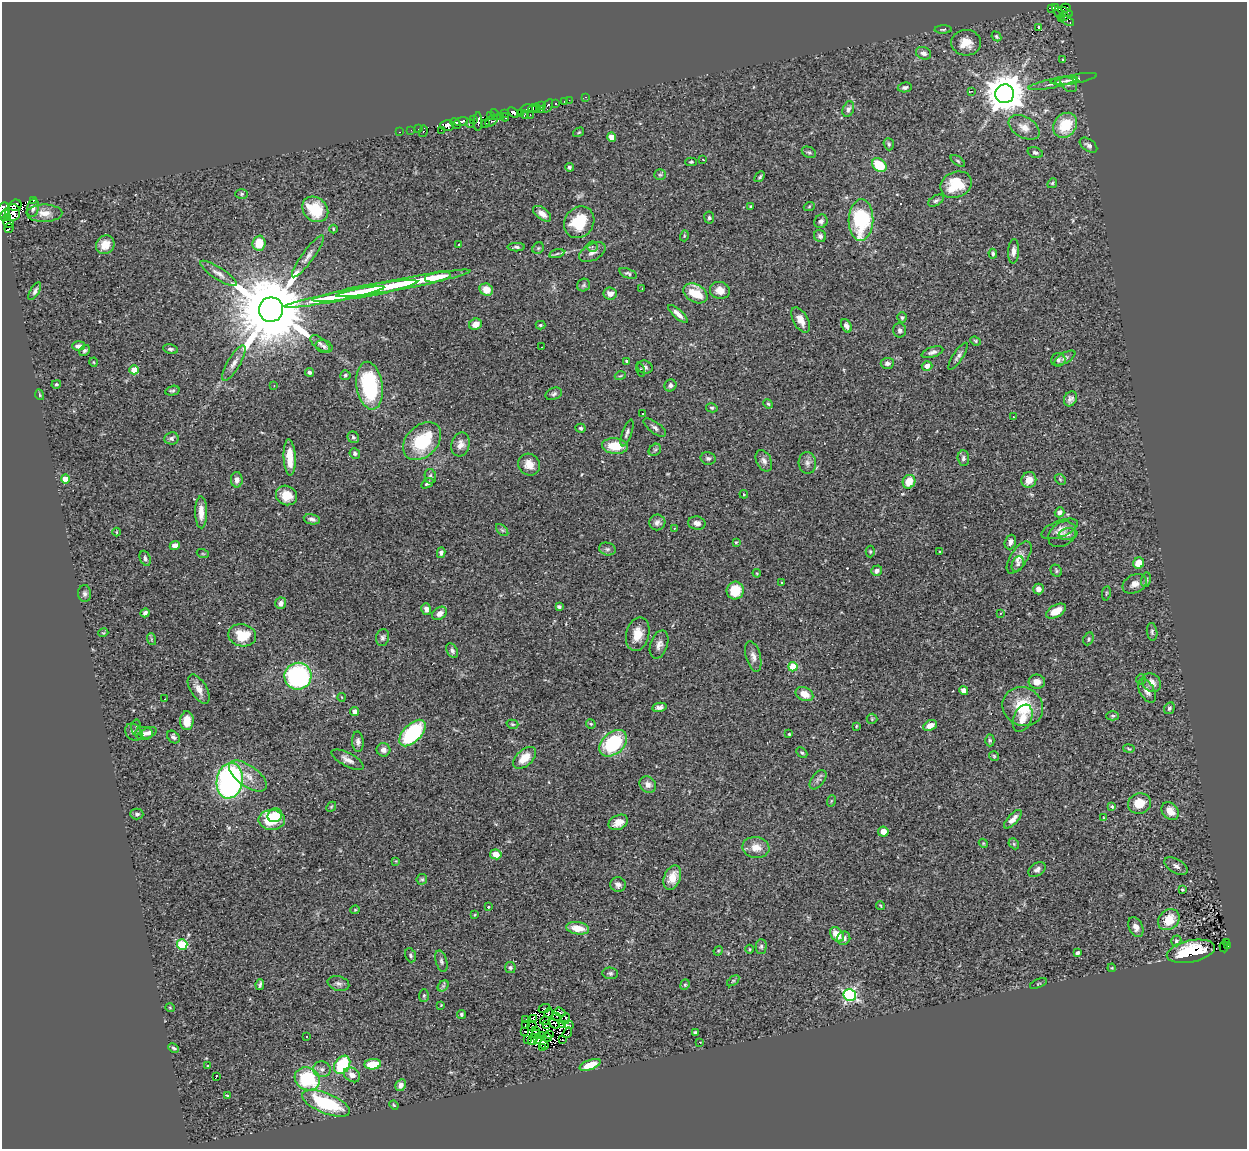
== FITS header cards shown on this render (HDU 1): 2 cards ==
NAXIS1  =                 1245
NAXIS2  =                 1147

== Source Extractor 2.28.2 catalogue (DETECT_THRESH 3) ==
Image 1245 x 1147 px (HDU 1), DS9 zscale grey, 1 PNG px = 1 image px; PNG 1249 x 1151 px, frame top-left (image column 1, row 1147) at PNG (2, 2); each listed source drawn as its Kron ellipse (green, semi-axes under 4 px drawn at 4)
Background 0.406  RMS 0.045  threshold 0.135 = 3 sigma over >= 5 px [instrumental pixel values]
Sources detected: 395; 16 with non-positive FLUX_AUTO (blend fragments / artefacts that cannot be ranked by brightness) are neither listed nor drawn; the other 379 listed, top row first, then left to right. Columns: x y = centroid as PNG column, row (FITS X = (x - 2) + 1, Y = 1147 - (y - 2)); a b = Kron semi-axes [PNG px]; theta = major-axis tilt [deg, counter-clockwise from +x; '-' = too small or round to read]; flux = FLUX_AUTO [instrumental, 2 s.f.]
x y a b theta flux
1056 7 3 2 - 17
1051 8 3 3 - 52
1066 8 5 3 - 18
1065 12 8 3 -23 8.6
1059 13 6 3 -74 12
1065 16 3 3 - 27
1061 18 3 2 - 6.3
1067 21 7 4 -29 28
1038 28 3 3 - 46
943 29 8 3 1 4.6
996 36 5 4 - 4.7
966 43 15 13 -3 48
923 53 8 6 -20 12
1063 60 3 2 - 2.6
1076 79 21 4 10 13
1064 81 14 4 3 8.8
1053 83 25 4 12 18
1068 84 9 6 -42 9.5
905 87 7 5 8 8.7
971 91 4 2 - 3.7
1005 94 9 9 - 8600
586 97 3 2 - 6.7
569 100 2 2 - 4.6
565 102 3 3 - 20
555 104 3 3 - 17
542 106 2 2 - 2.3
548 106 7 4 61 65
536 108 4 2 - 36
527 109 6 3 12 54
532 109 4 2 - 15
848 109 8 5 69 10
541 110 2 2 - 11
513 112 6 3 -42 48
504 113 4 2 - 2.8
520 113 3 3 - 60
525 114 4 2 - 8.8
490 115 3 2 - 14
495 115 6 4 -51 22
530 115 3 2 - 2.9
501 117 4 3 - 28
505 117 4 3 - 62
474 119 4 3 - 18
461 121 7 4 15 270
491 121 7 4 39 70
478 122 9 3 -89 160
470 123 4 3 - 25
486 123 2 2 - 5.8
456 124 6 3 -46 64
447 125 7 5 -1 170
1065 125 13 11 53 99
1024 127 17 10 -31 32
418 129 2 2 - 8.6
411 130 3 2 - 3.5
441 130 2 2 - 2.2
423 131 6 3 75 38
400 132 3 2 - 6.2
579 132 6 3 31 3.5
612 137 4 4 - 43
889 144 6 5 - 5.1
1088 145 10 6 -37 9.3
809 152 7 5 -26 6
1035 153 8 5 -18 7.3
703 159 3 2 - 14
958 161 8 4 -36 5.1
691 162 5 4 - 4
879 165 8 6 -41 90
569 167 4 4 - 5.1
660 175 6 5 - 5.2
760 177 6 4 46 5.1
1052 183 5 4 - 4.2
956 185 16 12 23 110
242 194 6 5 - 5.9
33 200 3 2 - 37
936 201 8 5 31 6.2
15 205 6 5 - 150
751 206 3 3 - 3.8
809 207 6 3 21 2.9
33 208 9 6 76 9.9
315 209 14 11 -42 110
3 210 8 5 78 160
13 213 8 7 - 300
44 213 18 9 0 29
542 214 10 5 -38 22
5 215 6 4 63 340
8 218 4 2 - 53
709 218 6 5 - 5
861 220 21 12 89 260
821 221 7 6 - 8
579 222 16 14 54 120
8 223 5 3 - 1.9
9 228 5 3 - 84
333 229 4 3 - 3
684 236 5 3 - 3.1
820 236 6 6 - 9
259 243 7 6 - 56
458 244 3 3 - 16
105 245 10 8 46 37
516 247 9 4 0 7.2
592 247 5 5 - 4.9
538 248 6 5 - 4.8
1013 251 12 5 85 16
592 252 14 8 28 18
557 254 7 3 14 4.8
993 254 5 4 - 5.8
308 256 25 6 54 19
218 273 21 6 -33 19
628 273 9 4 -20 5.9
438 277 13 5 11 47
404 283 68 5 11 300
584 285 7 6 - 5.6
642 288 2 2 - 1.9
486 290 7 6 - 44
720 290 10 8 -15 28
35 291 10 4 60 8.9
365 291 53 5 10 210
695 293 13 8 -30 77
610 294 6 6 - 19
334 297 51 4 11 200
271 310 12 12 - 49000
678 314 12 4 -43 17
902 317 5 4 - 5.5
801 320 14 7 -60 29
475 324 6 5 - 27
540 325 5 4 - 4.2
846 326 7 4 -60 10
900 330 7 6 - 9.5
975 341 5 4 - 3.8
320 343 11 5 -37 11
78 346 6 4 5 16
324 346 9 6 -17 9.7
541 347 2 2 - 1.7
170 349 7 5 -9 6.5
85 351 6 5 - 5.9
932 352 11 5 18 12
958 356 15 5 57 11
1065 358 12 5 31 8.5
1058 360 7 7 - 8.1
627 361 3 3 - 6.1
94 362 4 3 - 2.5
234 363 20 6 60 21
887 363 6 5 - 10
927 366 5 5 - 16
645 367 8 6 -19 7.7
134 370 4 4 - 65
641 370 7 4 -78 3.7
309 372 4 3 - 6.7
345 375 5 5 - 5.9
620 376 5 3 - 2.9
56 384 5 4 - 4.2
274 385 2 2 - 1.9
670 385 6 5 - 10
370 386 24 13 -81 250
172 391 7 4 15 5.6
554 394 8 6 23 7.6
40 395 5 3 - 3
1070 399 8 6 59 11
768 404 5 4 - 4.1
712 408 6 4 -14 4.7
642 413 3 2 - 3.1
1013 417 3 2 - 2.6
581 428 5 4 - 4.9
655 428 13 5 -36 11
627 433 14 4 71 9.1
353 437 6 5 - 5.9
171 438 7 6 - 8
422 441 22 15 45 170
461 444 12 9 74 21
615 446 13 8 -4 69
655 450 7 5 42 6.1
355 453 5 5 - 7.5
290 457 18 6 -87 55
708 458 7 6 - 7.4
963 458 8 6 -86 8.2
764 461 11 7 -63 13
807 463 11 9 -86 14
529 465 11 10 - 30
430 476 7 5 -79 7.7
65 479 4 4 - 61
1060 479 6 4 -45 4.7
237 480 8 6 -88 14
1029 480 8 7 - 34
909 482 7 6 - 54
427 483 6 4 34 8.1
744 494 4 3 - 2.3
286 495 11 9 -26 43
201 512 16 6 -89 32
1060 512 5 4 - 12
312 519 8 5 -12 9.2
657 522 8 8 - 12
697 523 9 6 -11 15
674 528 3 2 - 5.3
1060 529 19 8 21 21
502 530 7 4 -44 5.2
117 532 4 3 - 2.8
1062 534 15 11 36 22
1068 534 9 6 7 9.7
736 542 3 2 - 2.8
1010 542 7 5 70 12
175 545 5 4 - 16
607 549 8 6 -14 8.9
870 551 6 4 -89 4
940 552 3 3 - 3
441 553 5 4 - 10
203 554 6 4 -19 3.3
1019 557 18 8 56 24
145 558 8 5 -69 7.7
1139 563 6 5 - 39
1018 564 8 5 66 7.8
877 571 5 5 - 11
1056 571 6 5 - 5.1
757 573 4 3 - 2.6
1146 580 7 5 79 6
782 583 3 3 - 40
1135 584 13 9 25 20
1039 589 5 5 - 15
735 591 9 8 - 78
1106 593 7 3 82 3.7
85 594 8 6 -88 9.1
281 603 6 5 - 11
559 607 4 4 - 6.8
426 609 6 5 - 13
1056 611 11 6 30 37
145 613 4 4 - 8.9
439 613 8 6 37 17
1000 613 3 2 - 2.8
1152 632 9 5 -84 7.3
103 633 5 3 - 2.4
638 634 17 11 76 45
242 635 14 11 -11 94
383 638 8 6 77 8.9
151 639 6 3 -72 3.4
1088 639 7 5 65 4.9
659 644 14 8 70 19
452 650 8 5 -62 8.3
753 656 16 7 -75 18
793 667 5 4 - 130
298 676 13 13 - 430
1141 680 5 4 - 3.9
1037 682 8 7 - 26
1151 683 10 8 -43 21
199 689 16 8 -58 25
964 690 5 4 - 17
1147 691 13 7 -63 17
804 694 9 6 -26 39
341 697 4 3 - 2.1
165 699 3 2 - 2.1
659 707 7 4 10 11
1023 707 21 19 -31 110
1169 708 6 5 - 5.7
355 712 5 4 - 18
1113 716 6 4 0 5
1022 718 14 9 68 28
872 719 5 5 - 3.1
187 721 9 6 89 40
512 724 6 4 -15 4.3
591 724 5 4 - 4
856 726 3 2 - 2.7
930 726 7 5 26 31
136 727 8 5 88 6.1
134 732 9 7 -44 9.9
144 733 9 6 -1 12
149 733 8 5 24 9.4
412 733 16 9 46 310
789 734 3 3 - 4.3
173 737 7 5 -42 8
990 740 6 4 -88 4.6
358 742 10 5 -86 11
613 743 16 10 42 210
1129 748 6 3 -11 3.2
383 750 7 6 - 13
802 753 6 4 -46 5.2
994 756 5 5 - 3.8
524 758 14 8 41 44
348 760 18 6 -28 19
248 776 22 10 -36 40
818 780 11 6 52 9
230 781 18 13 80 770
648 785 9 7 -43 17
831 801 6 3 72 3.1
1139 804 11 10 - 49
331 807 6 4 45 3.5
1112 807 3 3 - 12
1170 811 10 7 -50 30
137 814 6 5 - 7.2
275 815 7 6 - 29
1104 818 4 3 - 2.9
1013 819 11 5 48 22
272 820 13 10 -1 120
618 822 10 7 24 32
883 832 5 5 - 26
983 843 5 3 - 2.8
1014 844 6 4 -47 4.4
756 847 13 10 -9 33
496 854 6 5 - 31
396 861 4 4 - 2.5
1176 866 12 7 -30 13
1037 870 9 6 34 11
672 877 12 8 69 47
422 879 5 5 - 5
618 885 7 7 - 12
1182 890 3 3 - 3.7
880 905 4 3 - 2.7
488 907 3 3 - 2.4
355 910 4 4 - 3.5
475 915 3 2 - 2.7
1169 920 12 9 41 58
1136 927 10 7 -65 16
578 928 11 6 -9 46
837 935 8 6 -52 46
844 938 7 6 - 13
1176 941 5 5 - 4.9
1227 942 3 2 - 3.2
182 944 5 5 - 200
761 946 7 5 90 6.8
1228 946 3 2 - 7.7
1224 947 6 2 -85 9.9
750 949 4 3 - 2.6
718 951 5 4 - 3.1
1191 951 24 11 12 130
1077 953 4 3 - 8.3
410 955 7 5 -71 5.9
441 961 11 5 -73 9.1
510 967 5 5 - 6.4
1112 968 4 3 - 2.8
610 973 8 5 -6 6.9
733 981 7 4 36 4.4
338 983 11 7 -16 11
1038 983 9 3 21 3.2
260 985 5 3 - 5.3
685 985 5 4 - 4.2
443 986 6 5 - 6.2
424 995 6 5 - 4.5
850 995 6 6 - 540
441 1005 4 3 - 2.4
170 1008 5 3 - 2.4
544 1009 6 3 21 15
560 1012 6 2 -21 2.3
548 1013 5 2 - 3.2
461 1014 4 4 - 6
557 1016 2 2 - 2.6
526 1019 4 2 - 5.1
533 1019 3 3 - 0.53
565 1019 6 2 69 13
545 1021 5 2 - 0.83
546 1024 4 2 - 6.6
554 1024 6 4 -37 1.1
525 1025 3 2 - 2
563 1025 3 2 - 5.1
569 1025 5 3 - 18
532 1026 5 2 - 2
535 1030 3 2 - 0.84
525 1031 3 2 - 1.8
695 1032 4 3 - 5.7
567 1033 5 2 - 4.2
536 1034 4 2 - 3
549 1034 3 2 - 1.4
541 1035 2 2 - 0.51
306 1036 3 2 - 2.1
547 1037 5 2 - 7.9
533 1039 6 2 56 6.7
528 1040 3 2 - 1.9
537 1040 3 2 - 3
563 1040 3 2 - 1.7
700 1042 2 2 - 1.7
544 1045 5 2 - 4.6
542 1047 3 2 - 4.4
174 1048 5 3 - 5.2
373 1064 8 5 6 76
342 1065 10 7 57 170
590 1065 11 5 20 57
208 1066 3 2 - 1.7
322 1069 9 8 - 12
352 1075 9 6 -36 19
216 1077 3 2 - 27
307 1079 13 11 -28 210
401 1085 6 5 - 16
227 1095 4 2 - 2.5
326 1103 25 10 -22 230
394 1105 5 4 - 3.1
At the frame edge (FLAGS 8, measured only in part): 1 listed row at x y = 3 210
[16 non-positive-flux detections neither listed nor drawn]